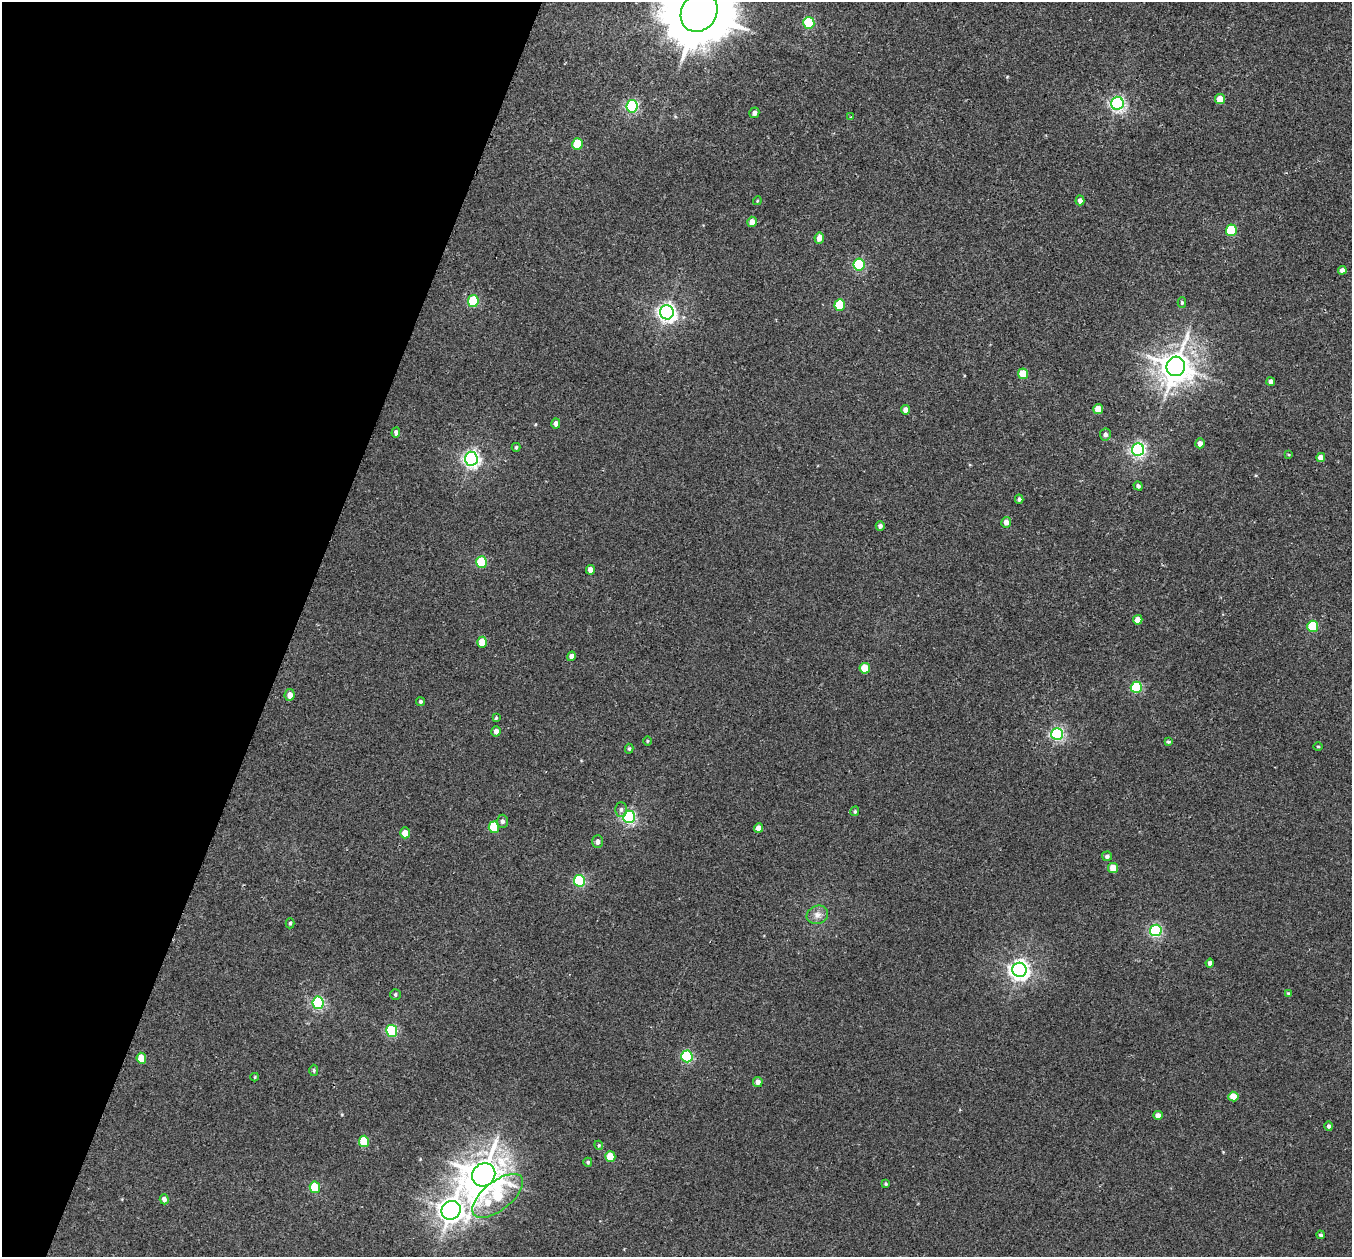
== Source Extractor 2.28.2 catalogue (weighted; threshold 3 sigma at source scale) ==
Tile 9 of 4 x 4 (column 1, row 3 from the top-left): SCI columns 27-1376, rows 1575-2829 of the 5452 x 5530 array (HDU 1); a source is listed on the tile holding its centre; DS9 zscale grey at full resolution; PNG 1354 x 1259 px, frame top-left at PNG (2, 2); each listed source drawn as its Kron ellipse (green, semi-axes under 4 px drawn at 4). Shown black and unused: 22% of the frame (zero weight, under 2 of 3 exposures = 3% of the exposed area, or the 3 px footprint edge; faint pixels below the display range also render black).
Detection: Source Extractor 2.28.2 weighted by HDU 2 'WHT'; one run over the whole footprint, this tile lists its part. Background 0.0409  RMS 0.007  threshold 0.0316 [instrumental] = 3 sigma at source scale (4.5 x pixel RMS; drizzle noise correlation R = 1.50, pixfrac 1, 0.05/0.05 arcsec/px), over >= 5 px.
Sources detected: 93; all 93 listed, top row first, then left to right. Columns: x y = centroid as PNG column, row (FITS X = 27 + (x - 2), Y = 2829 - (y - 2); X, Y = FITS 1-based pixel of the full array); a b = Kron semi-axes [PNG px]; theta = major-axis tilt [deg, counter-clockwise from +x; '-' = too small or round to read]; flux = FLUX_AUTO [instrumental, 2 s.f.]
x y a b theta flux
699 12 20 17 56 6600
809 23 6 5 - 50
1220 99 5 5 - 11
1117 103 6 6 - 180
632 106 6 5 - 110
754 113 5 5 - 2.8
851 117 4 3 - 0.76
577 144 6 5 - 24
1080 200 5 4 - 2.7
757 201 4 3 - 0.61
752 222 5 4 - 5.7
1231 230 5 5 - 39
819 238 5 4 - 4.3
859 265 6 5 - 68
1342 270 4 4 - 2.8
473 301 6 5 - 41
1182 303 5 4 - 1.1
840 305 6 5 - 27
667 312 7 6 - 300
1176 366 10 9 - 1200
1023 374 5 5 - 14
1271 381 4 4 - 2.6
1098 409 5 5 - 9.8
906 410 5 4 - 4.2
556 423 5 4 - 2.8
396 432 5 4 - 2.3
1105 434 6 5 - 2.4
1200 443 5 4 - 3.2
516 447 4 3 - 1.1
1138 450 6 6 - 180
1288 454 4 3 - 0.62
1321 457 4 4 - 5.9
471 459 7 6 - 240
1138 486 5 4 - 1.7
1019 499 4 4 - 1.4
1006 522 5 5 - 4.3
880 526 5 4 - 2.2
482 562 6 5 - 41
590 570 5 4 - 4.6
1138 620 5 4 - 7.3
1313 626 5 5 - 35
482 642 5 5 - 12
571 656 5 4 - 4.2
865 668 5 5 - 17
1136 687 6 5 - 50
290 695 6 5 - 4.9
421 702 4 4 - 1.3
496 718 4 3 - 0.81
496 731 5 4 - 3
1057 734 6 6 - 130
647 741 4 3 - 0.63
1168 742 3 3 - 1.4
1318 746 5 3 - 0.7
629 749 5 4 - 1
621 809 7 5 88 1.8
855 811 5 4 - 1.2
629 817 6 6 - 140
502 821 6 5 - 2.1
494 827 6 5 - 30
759 828 4 4 - 4.9
405 833 5 5 - 6.6
597 842 6 5 - 2.5
1107 856 5 5 - 1.7
1113 868 5 5 - 12
579 881 6 5 - 63
817 915 11 9 20 4.5
290 923 5 4 - 1
1156 930 6 6 - 100
1210 963 4 4 - 2.1
1019 970 7 7 - 360
1288 993 4 3 - 0.79
395 994 5 5 - 1.3
318 1003 6 5 - 110
392 1031 6 5 - 68
687 1056 6 5 - 70
141 1058 5 5 - 13
314 1070 6 4 -86 1.1
255 1077 4 4 - 0.63
758 1082 5 5 - 3.5
1233 1096 5 5 - 10
1158 1115 5 4 - 3.8
1329 1126 5 4 - 1.7
364 1141 6 5 - 20
599 1145 5 4 - 0.82
610 1157 5 5 - 17
588 1162 4 4 - 1
484 1175 12 11 - 1700
886 1184 4 3 - 0.86
315 1187 6 5 - 27
498 1196 30 14 39 39
164 1199 5 4 - 2.8
451 1210 10 9 - 740
1321 1235 4 4 - 1.3
Isophote crosses this tile's border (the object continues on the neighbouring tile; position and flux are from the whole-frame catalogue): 1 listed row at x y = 699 12